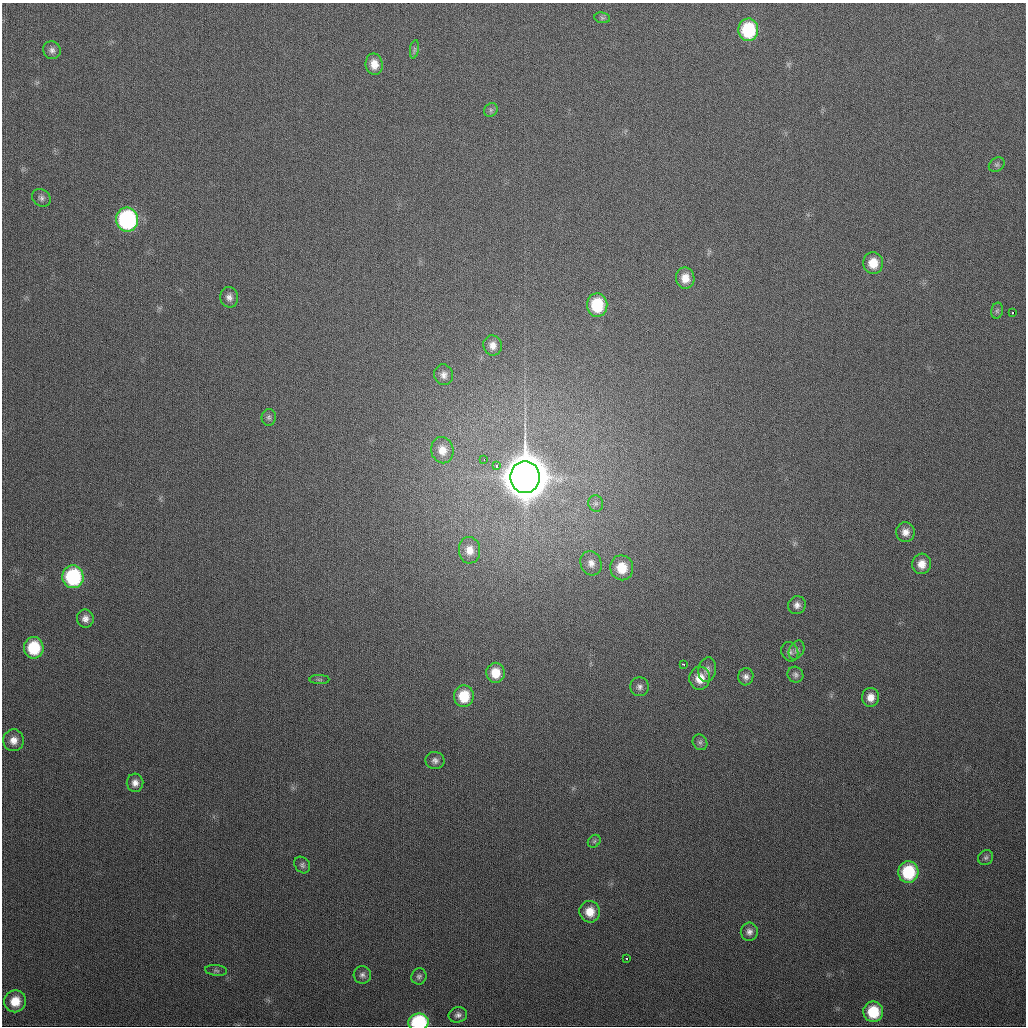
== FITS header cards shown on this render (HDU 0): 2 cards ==
NAXIS1  =                 1024
NAXIS2  =                 1024

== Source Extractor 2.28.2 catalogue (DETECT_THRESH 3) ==
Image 1024 x 1024 px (HDU 0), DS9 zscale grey, 1 PNG px = 1 image px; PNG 1028 x 1028 px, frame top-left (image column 1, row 1024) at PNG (2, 3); each listed source drawn as its Kron ellipse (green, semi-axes under 4 px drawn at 4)
Background 334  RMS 13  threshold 38.9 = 3 sigma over >= 5 px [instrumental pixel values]
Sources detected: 62; all 62 listed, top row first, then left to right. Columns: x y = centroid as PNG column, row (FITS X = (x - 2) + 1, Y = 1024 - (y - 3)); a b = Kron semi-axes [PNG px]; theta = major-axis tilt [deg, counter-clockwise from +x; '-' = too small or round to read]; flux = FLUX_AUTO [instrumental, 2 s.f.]
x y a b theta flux
602 18 8 5 -8 2.0e+03
748 30 11 10 - 5.8e+04
414 49 9 4 81 2.0e+03
52 50 9 8 - 4.1e+03
374 64 10 8 -80 9.8e+03
491 110 7 6 - 2.2e+03
997 165 8 6 36 2.2e+03
41 198 10 8 -37 3.3e+03
127 220 12 11 - 1.5e+05
873 263 11 10 - 1.6e+04
685 278 10 9 - 1.1e+04
229 297 10 9 - 4.7e+03
597 305 12 10 -88 4.0e+04
997 311 8 6 74 2.0e+03
1013 313 3 3 - 6.6e+03
493 345 10 9 - 6.3e+03
444 375 10 9 - 5.2e+03
269 417 8 7 - 2.5e+03
442 450 13 11 -78 1.0e+04
484 459 3 2 - 1.7e+03
497 466 4 3 - 4.7e+03
525 477 16 14 -90 5.0e+06
596 503 8 7 - 2.9e+03
905 532 10 9 - 6.7e+03
469 550 13 10 -86 9.8e+03
591 563 12 10 -67 6.6e+03
921 564 10 9 - 9.8e+03
622 568 12 11 - 2.1e+04
73 577 11 10 - 8.4e+04
797 605 9 8 - 4.6e+03
85 619 9 8 - 5.2e+03
34 648 11 10 - 3.9e+04
796 650 10 7 61 2.9e+03
790 652 10 8 -67 3.7e+03
683 664 3 2 - 1.6e+03
707 670 12 9 81 5.3e+03
495 673 10 9 - 1.5e+04
795 675 8 7 - 2.7e+03
746 677 8 7 - 3.9e+03
700 678 11 10 - 1.4e+04
319 680 10 4 0 1.8e+03
640 687 9 9 - 3.9e+03
464 696 11 10 - 2.6e+04
870 697 9 8 - 8.0e+03
14 740 11 10 - 8.2e+03
700 742 8 7 - 2.4e+03
435 760 9 8 - 3.7e+03
135 783 9 8 - 5.8e+03
594 841 7 5 45 1.8e+03
986 857 8 7 - 2.4e+03
302 865 9 7 -51 2.4e+03
908 872 11 10 - 4.9e+04
590 912 11 10 - 1.4e+04
749 932 9 8 - 4.5e+03
627 959 3 2 - 1.8e+03
216 970 11 5 -5 2.2e+03
362 975 8 8 - 3.3e+03
419 976 8 7 - 2.6e+03
15 1001 11 10 - 1.6e+04
873 1012 10 10 - 3.4e+04
458 1015 9 7 16 3.6e+03
419 1022 10 8 8 7.9e+04
At the frame edge (FLAGS 8, measured only in part): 1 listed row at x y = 419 1022